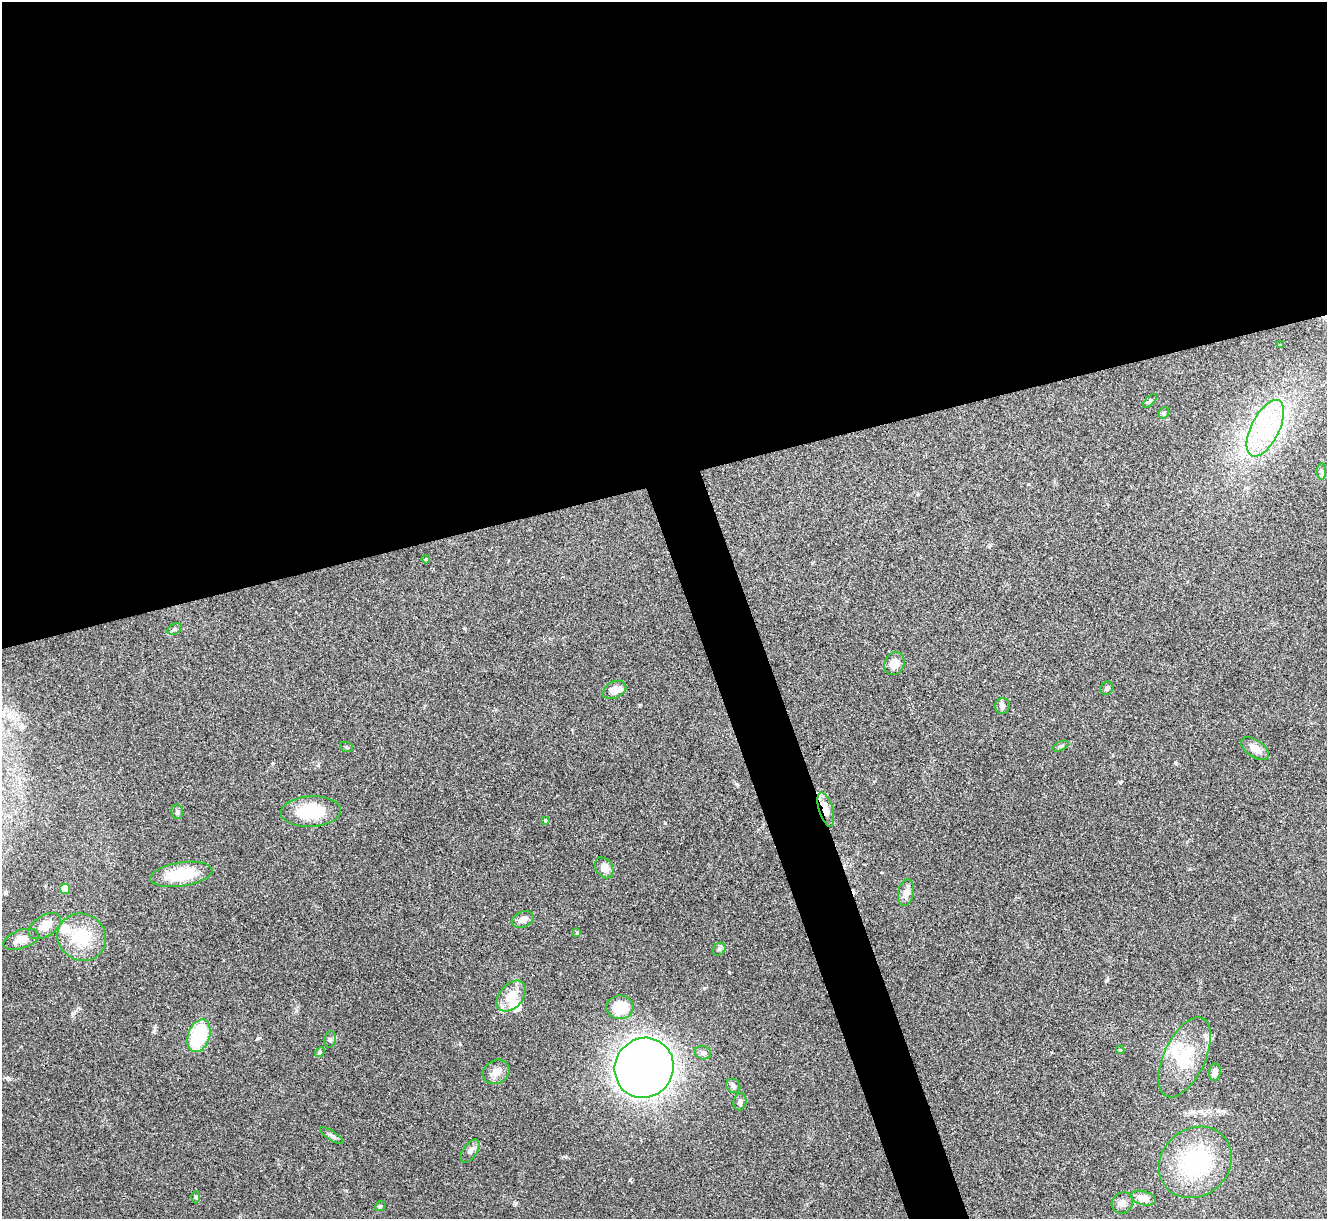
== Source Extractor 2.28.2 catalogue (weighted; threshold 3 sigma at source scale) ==
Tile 2 of 4 x 4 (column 2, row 1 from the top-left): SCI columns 1326-2650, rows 3799-5015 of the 5300 x 5287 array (HDU 1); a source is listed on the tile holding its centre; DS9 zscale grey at full resolution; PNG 1329 x 1221 px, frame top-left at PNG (2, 2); each listed source drawn as its Kron ellipse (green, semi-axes under 4 px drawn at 4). Shown black and unused: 42% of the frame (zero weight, under 3 of 4 exposures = <1% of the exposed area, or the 3 px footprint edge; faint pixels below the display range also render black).
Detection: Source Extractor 2.28.2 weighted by HDU 2 'WHT'; one run over the whole footprint, this tile lists its part. Background 0.0571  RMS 0.0056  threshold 0.0253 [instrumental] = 3 sigma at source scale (4.5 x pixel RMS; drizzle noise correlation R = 1.50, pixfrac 1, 0.05/0.05 arcsec/px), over >= 5 px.
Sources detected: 54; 1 cosmic-ray / hot-pixel residue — neither listed nor drawn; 5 inside a brighter listed object's ellipse — not listed separately; the other 48 listed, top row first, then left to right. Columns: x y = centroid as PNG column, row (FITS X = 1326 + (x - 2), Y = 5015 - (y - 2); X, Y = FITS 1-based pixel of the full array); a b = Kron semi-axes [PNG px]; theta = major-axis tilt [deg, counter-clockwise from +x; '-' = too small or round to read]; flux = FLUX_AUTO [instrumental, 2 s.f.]
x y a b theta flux
1280 345 3 3 - 0.41
1150 401 9 3 45 0.76
1164 413 6 5 - 0.89
1265 428 31 14 63 27
1322 471 8 4 90 1.3
426 559 4 4 - 0.62
175 629 7 5 27 1.2
895 664 12 9 69 5.7
1107 688 7 6 - 1.2
614 690 12 8 26 6.2
1002 706 8 7 - 2
1061 746 8 4 26 1.1
346 747 6 5 - 0.83
1255 748 15 8 -35 4.9
826 809 18 7 -72 8.7
311 811 30 15 3 26
177 812 7 5 -85 1.3
545 821 4 3 - 0.78
604 868 11 8 -56 4.4
181 874 31 12 9 24
65 889 5 5 - 13
906 892 13 8 79 3.7
523 919 11 8 21 3.5
45 926 18 10 32 7.1
577 933 4 3 - 0.61
82 937 25 23 -33 19
21 939 18 9 19 5.6
719 949 7 5 47 1.1
511 996 18 11 49 9.3
620 1007 13 12 - 16
199 1036 17 11 71 34
330 1039 8 6 77 1.3
1120 1050 4 4 - 0.55
320 1052 5 4 - 0.67
703 1053 8 6 -13 1.8
1185 1057 43 21 65 27
644 1068 30 29 - 760
496 1072 14 11 31 4.9
1215 1072 8 6 81 2.6
733 1086 8 6 -50 1.5
740 1102 8 6 74 1.9
332 1136 14 4 -33 1.6
470 1151 13 7 55 2.3
1195 1162 39 33 41 59
196 1197 6 4 -90 0.78
1143 1198 13 7 -15 5.4
1122 1203 11 10 - 2.8
380 1206 6 4 42 0.76
Overlapping masked pixels (flux is a lower limit): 1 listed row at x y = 826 809
Unlisted compact peaks at least as high as the median listed source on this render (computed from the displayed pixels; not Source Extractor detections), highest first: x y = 665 823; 258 1038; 1120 782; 154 1031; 460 1044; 737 784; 1106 981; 516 1203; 729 972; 630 1180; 1176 763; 273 763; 566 1157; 72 1014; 989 547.